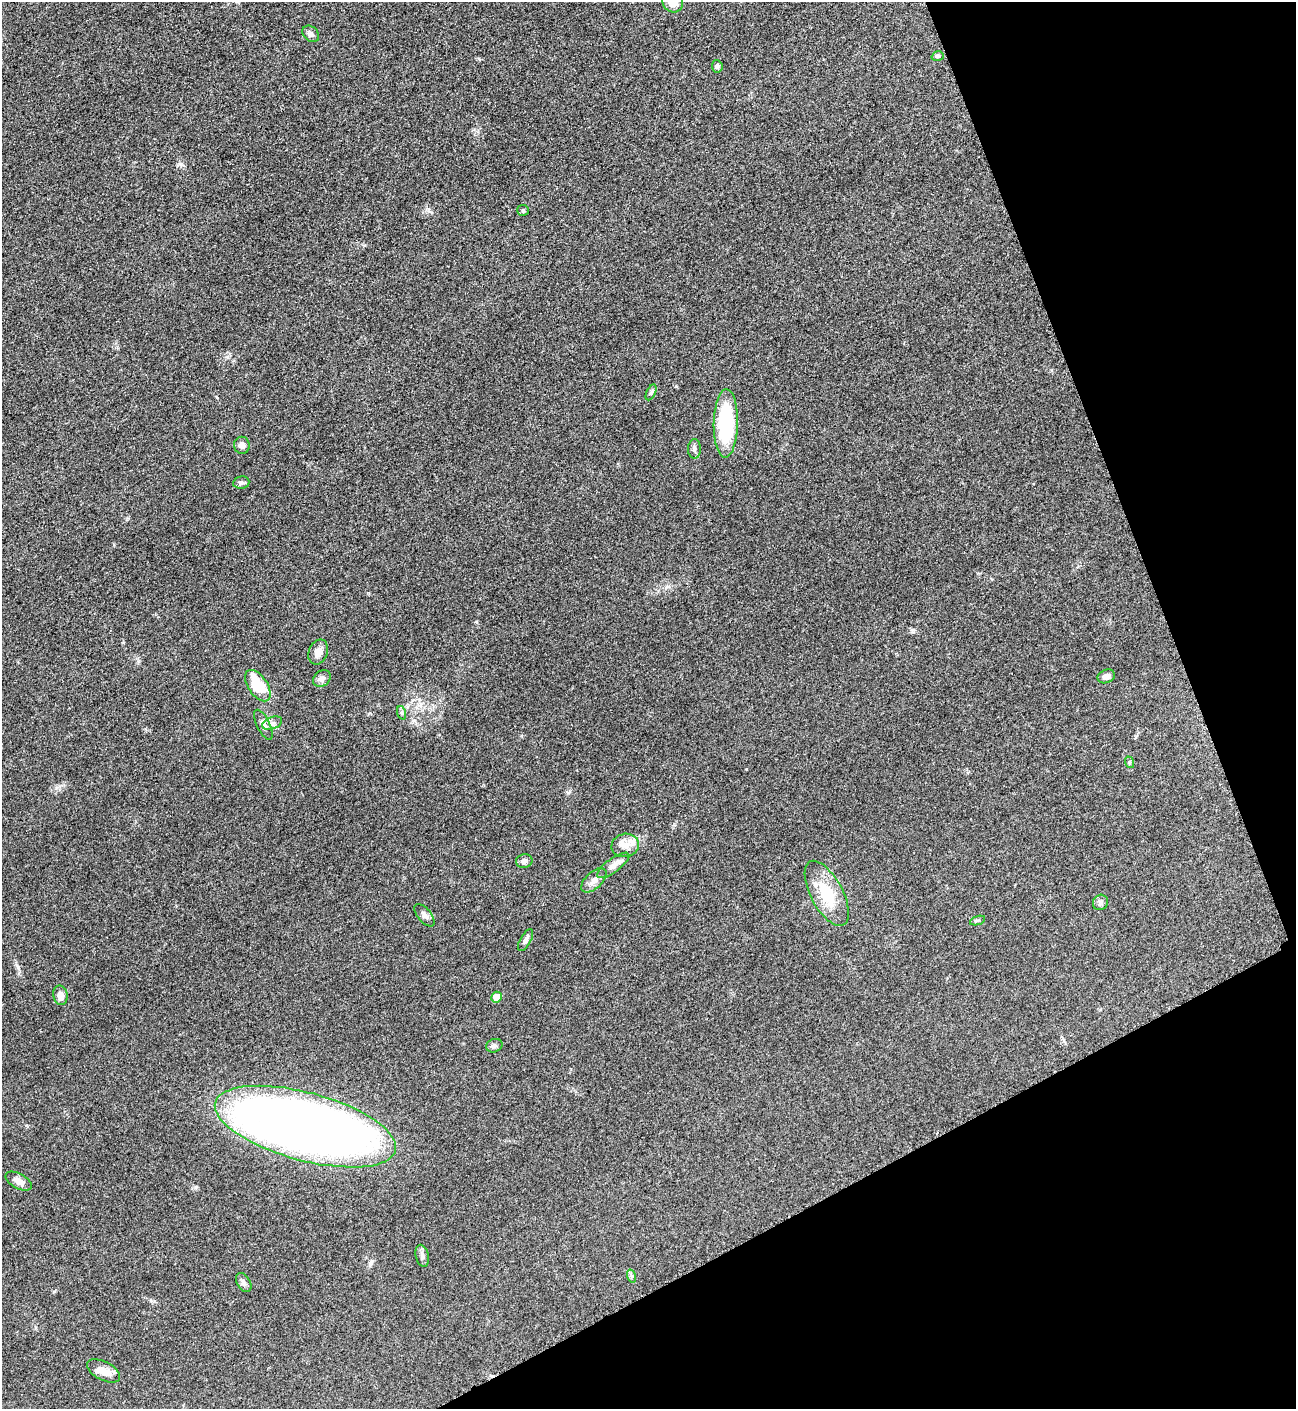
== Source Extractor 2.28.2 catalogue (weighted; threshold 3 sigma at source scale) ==
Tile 12 of 4 x 4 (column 4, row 3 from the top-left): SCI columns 4045-5338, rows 1415-2821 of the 5635 x 5645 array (HDU 1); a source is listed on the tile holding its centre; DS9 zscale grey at full resolution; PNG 1298 x 1411 px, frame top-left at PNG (2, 2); each listed source drawn as its Kron ellipse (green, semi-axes under 4 px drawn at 4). Shown black and unused: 21% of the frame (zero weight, under 3 of 5 exposures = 1% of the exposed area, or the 3 px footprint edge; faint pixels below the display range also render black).
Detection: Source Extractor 2.28.2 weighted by HDU 2 'WHT'; one run over the whole footprint, this tile lists its part. Background 0.0916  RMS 0.0067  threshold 0.0302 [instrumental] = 3 sigma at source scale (4.5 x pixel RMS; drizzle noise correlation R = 1.50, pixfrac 1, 0.05/0.05 arcsec/px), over >= 5 px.
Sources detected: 37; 1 inside a brighter listed object's ellipse — not listed separately; the other 36 listed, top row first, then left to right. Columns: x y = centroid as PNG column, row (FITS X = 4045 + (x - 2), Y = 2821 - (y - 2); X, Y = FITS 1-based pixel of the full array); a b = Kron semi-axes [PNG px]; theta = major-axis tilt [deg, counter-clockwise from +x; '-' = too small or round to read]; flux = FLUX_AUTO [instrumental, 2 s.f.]
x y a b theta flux
673 2 11 10 - 9.6
311 34 9 7 -42 2.2
938 56 6 4 17 1.2
717 66 6 5 - 1.5
523 210 6 5 - 0.96
651 392 8 4 64 1.3
726 423 34 12 89 55
242 445 8 8 - 3.1
694 449 10 6 -90 2
241 483 8 6 8 1.6
318 652 13 9 69 5.3
1106 676 9 6 23 3.1
322 678 10 7 38 2.9
258 686 18 9 -56 23
402 713 7 4 -71 1.2
272 723 10 6 21 2.3
263 725 16 6 -64 3.5
1129 762 6 4 -72 0.93
625 845 14 11 14 7.1
524 861 8 7 - 2.3
613 865 19 7 36 4.4
594 880 15 8 43 4.4
827 893 36 16 -62 23
1100 902 8 7 - 2
424 915 13 6 -50 2.7
978 921 8 3 19 1
525 940 12 5 60 2.2
60 995 10 7 -79 4.4
497 997 5 5 - 7.3
494 1046 8 6 21 1.8
305 1127 93 34 -15 750
19 1181 14 7 -28 4.5
422 1256 11 6 -78 2.3
631 1276 7 4 -72 1.2
244 1283 10 6 -59 2.3
104 1371 18 9 -27 7.3
Isophote crosses this tile's border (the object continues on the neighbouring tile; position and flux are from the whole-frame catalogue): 1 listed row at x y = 673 2
Unlisted compact peaks at least as high as the median listed source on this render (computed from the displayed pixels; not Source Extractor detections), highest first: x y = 676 386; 181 164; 196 1187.